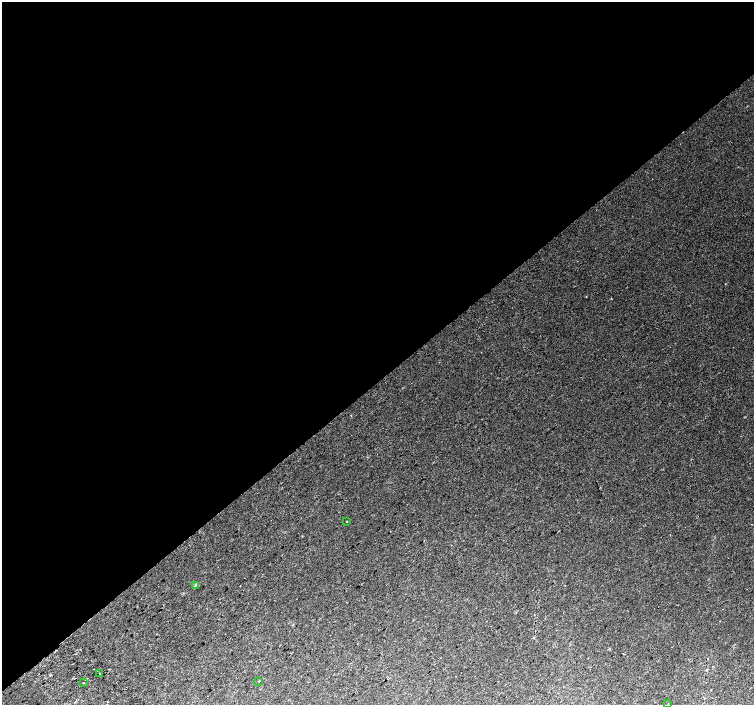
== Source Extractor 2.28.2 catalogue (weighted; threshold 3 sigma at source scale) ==
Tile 2 of 4 x 4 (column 2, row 1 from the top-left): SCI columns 1536-3039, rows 4396-5801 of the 6085 x 6042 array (HDU 1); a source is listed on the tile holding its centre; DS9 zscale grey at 2 x 2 block average (1 PNG px = mean of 2 x 2 image px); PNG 756 x 707 px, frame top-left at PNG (2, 2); each listed source drawn as its Kron ellipse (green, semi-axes under 4 px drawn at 4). Shown black and unused: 54% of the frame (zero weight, under 2 of 3 exposures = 3% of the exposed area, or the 3 px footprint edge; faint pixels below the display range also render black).
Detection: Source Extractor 2.28.2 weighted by HDU 2 'WHT'; one run over the whole footprint, this tile lists its part. Background 0.0313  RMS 0.0078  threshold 0.0353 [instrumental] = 3 sigma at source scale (4.5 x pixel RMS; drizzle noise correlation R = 1.50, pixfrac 1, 0.0396/0.0396 arcsec/px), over >= 5 px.
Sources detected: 6; all 6 listed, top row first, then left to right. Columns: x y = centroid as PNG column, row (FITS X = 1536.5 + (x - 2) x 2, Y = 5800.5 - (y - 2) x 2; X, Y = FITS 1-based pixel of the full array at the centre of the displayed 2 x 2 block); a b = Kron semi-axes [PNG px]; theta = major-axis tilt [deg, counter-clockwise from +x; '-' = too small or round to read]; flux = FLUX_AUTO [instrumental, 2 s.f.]
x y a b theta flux
347 521 2 2 - 13
195 585 4 2 - 1.4
99 674 2 2 - 3.9
259 681 2 2 - 2
83 683 2 2 - 4.5
668 704 2 2 - 0.57